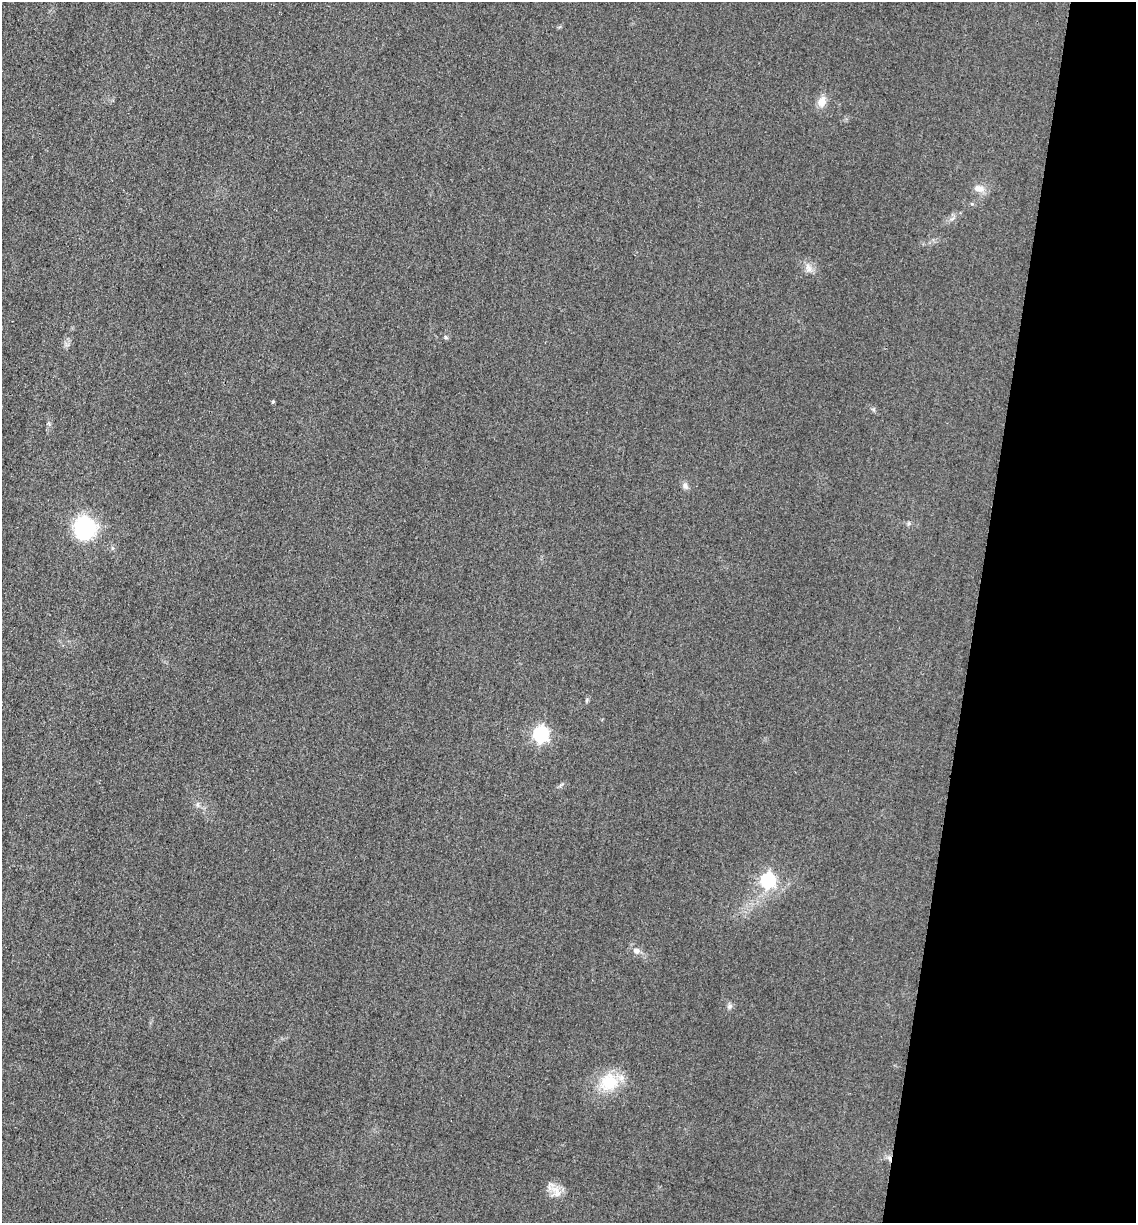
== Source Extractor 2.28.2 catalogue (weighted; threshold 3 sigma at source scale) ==
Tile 8 of 4 x 4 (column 4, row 2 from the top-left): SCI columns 3663-4796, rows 2461-3681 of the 4939 x 4919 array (HDU 1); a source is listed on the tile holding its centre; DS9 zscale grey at full resolution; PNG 1138 x 1225 px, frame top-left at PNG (2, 2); no overlay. Shown black and unused: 14% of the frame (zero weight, under 3 of 4 exposures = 3% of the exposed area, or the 3 px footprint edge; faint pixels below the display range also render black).
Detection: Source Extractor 2.28.2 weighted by HDU 2 'WHT'; one run over the whole footprint, this tile lists its part. Background 0.0863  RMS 0.018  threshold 0.0816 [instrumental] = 3 sigma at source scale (4.5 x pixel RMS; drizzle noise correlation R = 1.50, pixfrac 1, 0.05/0.05 arcsec/px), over >= 5 px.
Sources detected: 14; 1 cosmic-ray / hot-pixel residue — not listed; the other 13 listed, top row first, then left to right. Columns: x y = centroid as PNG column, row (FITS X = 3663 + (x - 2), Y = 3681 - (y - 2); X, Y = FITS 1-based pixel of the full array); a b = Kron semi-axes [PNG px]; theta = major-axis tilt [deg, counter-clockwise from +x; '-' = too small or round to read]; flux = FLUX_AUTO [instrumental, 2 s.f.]
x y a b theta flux
822 102 12 9 74 18
979 188 14 9 -6 13
808 268 13 6 -61 9.6
446 337 5 5 - 2.8
273 402 4 3 - 2.5
685 486 9 6 -63 6.3
85 528 24 23 - 130
541 734 6 6 - 430
768 880 6 6 - 360
636 951 7 6 - 8.9
729 1006 8 6 21 4.5
609 1082 23 21 15 63
556 1190 16 7 -45 16